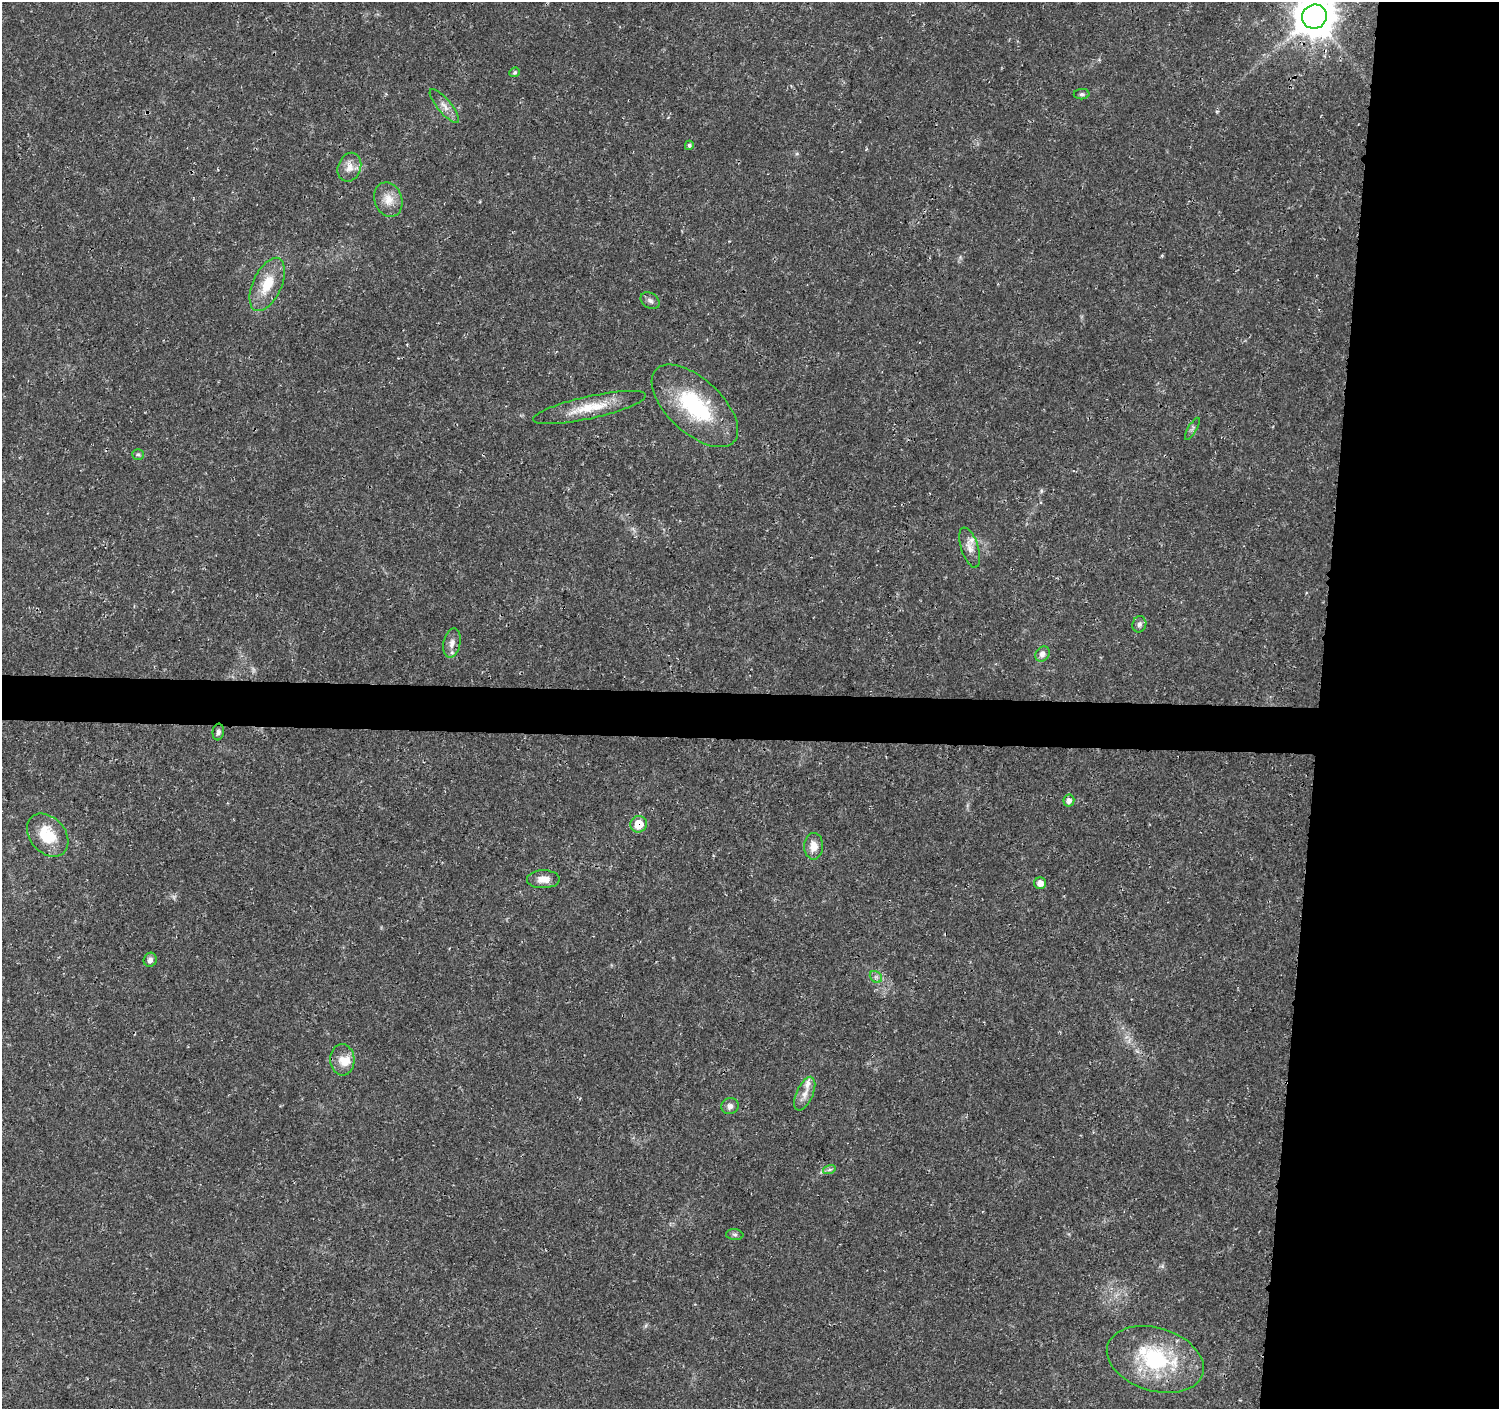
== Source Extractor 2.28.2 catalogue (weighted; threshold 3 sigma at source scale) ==
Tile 6 of 3 x 3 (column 3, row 2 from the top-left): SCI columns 2996-4492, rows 1638-3044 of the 4502 x 4733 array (HDU 1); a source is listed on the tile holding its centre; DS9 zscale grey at full resolution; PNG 1501 x 1411 px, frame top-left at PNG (2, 2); each listed source drawn as its Kron ellipse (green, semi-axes under 4 px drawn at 4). Shown black and unused: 15% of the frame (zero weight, under 3 of 4 exposures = <1% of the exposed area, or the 3 px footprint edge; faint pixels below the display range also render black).
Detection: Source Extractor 2.28.2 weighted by HDU 2 'WHT'; one run over the whole footprint, this tile lists its part. Background 0.025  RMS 0.0028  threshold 0.0125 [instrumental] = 3 sigma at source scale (4.5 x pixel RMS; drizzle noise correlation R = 1.50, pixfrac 1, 0.0396/0.0396 arcsec/px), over >= 5 px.
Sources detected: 38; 2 too faint to see at this stretch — neither listed nor drawn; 4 inside a brighter listed object's ellipse — not listed separately; the other 32 listed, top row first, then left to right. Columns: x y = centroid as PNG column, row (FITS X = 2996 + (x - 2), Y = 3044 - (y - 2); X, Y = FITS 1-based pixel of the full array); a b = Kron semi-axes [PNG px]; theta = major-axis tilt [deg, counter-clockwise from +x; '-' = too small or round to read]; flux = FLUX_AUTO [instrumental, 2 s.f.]
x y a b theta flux
1314 17 12 12 - 760
515 72 5 4 - 0.45
1082 94 8 5 1 0.63
444 106 21 7 -50 2.2
689 145 5 4 - 0.54
349 167 15 11 69 2.8
388 199 17 13 -69 3.8
267 284 28 14 65 7.9
650 301 10 7 -35 1
695 406 53 27 -43 27
589 408 58 11 12 8.8
1192 429 12 3 59 0.62
138 454 6 5 - 0.52
970 548 21 8 -72 2.4
1139 624 8 7 - 0.98
452 643 15 8 78 2
1042 654 8 6 52 1.4
218 732 8 5 83 0.76
1069 801 6 5 - 1.3
639 824 8 8 - 6.5
48 835 24 17 -49 9.8
814 846 13 9 89 3
543 879 16 9 1 2.8
1040 883 6 6 - 2
150 960 7 6 - 1.2
876 977 7 5 -45 0.72
342 1060 15 12 -86 3.2
805 1094 18 8 66 2.5
730 1106 9 8 - 1.4
829 1170 6 4 18 0.59
735 1235 9 5 -6 0.64
1155 1359 50 31 -17 30
Overlapping masked pixels (flux is a lower limit): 1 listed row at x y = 639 824
Isophote crosses this tile's border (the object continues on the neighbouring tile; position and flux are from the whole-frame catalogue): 1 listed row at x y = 1314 17